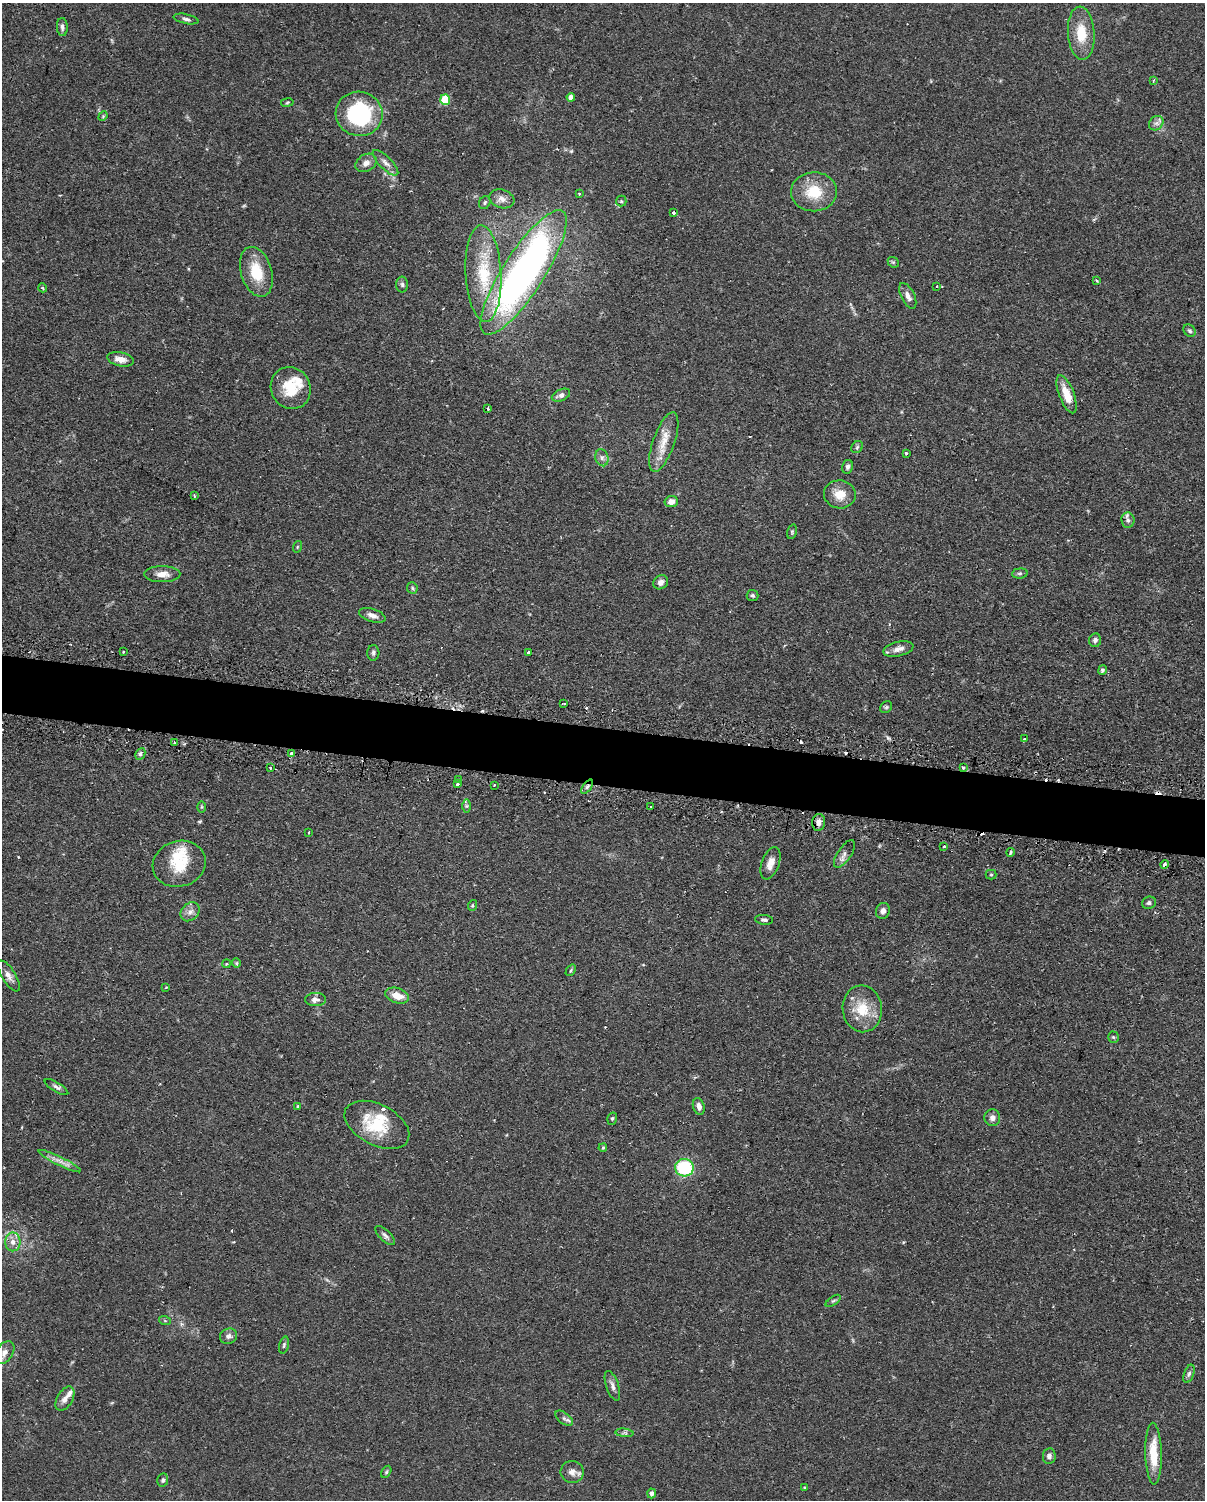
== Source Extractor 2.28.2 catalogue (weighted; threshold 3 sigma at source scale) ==
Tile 6 of 4 x 3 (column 2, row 2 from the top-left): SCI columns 1232-2434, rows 1758-3255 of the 4868 x 4896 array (HDU 1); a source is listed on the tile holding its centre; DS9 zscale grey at full resolution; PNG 1207 x 1502 px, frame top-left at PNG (2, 3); each listed source drawn as its Kron ellipse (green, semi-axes under 4 px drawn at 4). Shown black and unused: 4% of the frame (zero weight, under 2 of 3 exposures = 4% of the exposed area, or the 3 px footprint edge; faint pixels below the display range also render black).
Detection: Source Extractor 2.28.2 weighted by HDU 2 'WHT'; one run over the whole footprint, this tile lists its part. Background 0.106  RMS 0.0054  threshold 0.0244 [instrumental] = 3 sigma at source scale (4.5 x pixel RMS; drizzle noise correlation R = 1.50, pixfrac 1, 0.05/0.05 arcsec/px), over >= 5 px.
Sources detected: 138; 1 too faint to see at this stretch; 1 inside a brighter object's white glare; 10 cosmic-ray / hot-pixel residue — neither listed nor drawn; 4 inside a brighter listed object's ellipse — not listed separately; the other 122 listed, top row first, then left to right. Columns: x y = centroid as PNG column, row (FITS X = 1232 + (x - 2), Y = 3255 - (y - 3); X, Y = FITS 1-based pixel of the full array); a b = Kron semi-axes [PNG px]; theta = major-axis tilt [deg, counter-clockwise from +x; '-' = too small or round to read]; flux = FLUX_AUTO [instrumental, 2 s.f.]
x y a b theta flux
186 19 12 5 -12 1.6
62 27 9 5 -86 1.8
1081 33 26 13 -86 14
1154 80 4 3 - 0.65
571 97 4 4 - 3.2
445 100 5 5 - 24
287 102 6 3 10 0.59
359 114 23 22 - 54
103 116 5 4 - 0.55
1156 123 8 6 43 2
366 163 11 8 31 3.2
385 163 17 6 -45 3
814 192 23 19 1 17
579 194 3 2 - 0.66
502 199 13 9 -16 3.6
621 201 5 5 - 0.85
485 202 7 5 60 1.1
674 213 3 3 - 4.2
893 262 6 4 -42 0.78
256 272 25 15 -73 16
524 272 73 20 57 260
483 274 48 18 -87 29
1097 281 3 3 - 0.68
402 284 8 6 -88 1.3
937 286 2 2 - 0.52
43 288 4 3 - 0.48
908 296 14 6 -64 3.4
1190 331 7 5 -45 1.2
120 359 13 7 -11 4.4
291 388 21 19 -59 16
1067 394 20 7 -69 8.8
561 395 9 6 23 2.3
488 408 3 3 - 2
664 442 31 10 70 9.8
857 447 7 5 46 1
906 453 3 3 - 0.97
602 458 9 6 -75 2
848 467 7 5 77 1.6
840 494 16 14 -10 8
194 495 4 2 - 0.48
671 502 6 5 - 3.6
1128 520 7 6 - 1.8
792 532 7 4 75 0.83
297 547 6 3 71 0.54
1020 573 8 5 6 1
162 574 18 8 0 5.1
661 582 8 6 40 2.5
412 588 6 5 - 0.86
753 595 6 5 - 1
372 615 14 6 -17 3.1
1095 640 7 6 - 1.7
898 649 15 7 13 3.7
123 652 3 2 - 0.49
529 652 4 3 - 2.5
373 653 8 6 -88 1.3
1102 670 5 4 - 1.1
564 704 3 2 - 0.85
886 707 6 5 - 0.87
1024 739 3 3 - 0.93
174 742 3 2 - 0.48
140 754 6 4 62 1.3
291 754 4 3 - 2
270 768 3 3 - 0.9
963 768 3 3 - 1.2
459 780 3 2 - 0.69
458 784 3 3 - 2.4
494 785 3 2 - 0.92
587 787 8 4 54 1.3
466 806 7 4 90 0.86
651 806 2 2 - 0.61
202 807 6 4 90 0.56
819 822 8 6 84 3.1
309 832 3 2 - 0.55
944 846 3 3 - 1.1
1010 852 4 3 - 1.6
844 854 16 6 56 2.6
771 863 17 8 69 4.8
179 864 27 22 17 18
1164 864 4 3 - 2
991 875 5 5 - 0.72
1149 903 7 6 - 1.5
473 905 5 3 - 0.6
883 911 8 7 - 2.2
190 912 10 8 43 3.2
764 920 9 5 -5 1.4
236 963 4 4 - 0.61
226 964 4 3 - 0.52
571 970 6 3 55 0.63
9 976 17 7 -58 3.4
166 987 3 2 - 0.43
397 996 12 7 -19 7.1
316 1000 10 6 1 2.7
862 1009 23 19 -84 15
1113 1037 5 5 - 0.8
56 1087 13 5 -31 1.7
297 1106 3 3 - 0.72
699 1106 8 5 -72 2.9
992 1118 8 8 - 2.3
612 1119 6 5 - 1
377 1125 35 20 -27 24
603 1148 4 3 - 0.74
60 1161 23 4 -26 3.7
684 1168 9 9 - 33
385 1236 12 5 -44 1.8
13 1242 9 8 - 3.4
833 1301 9 4 34 1.1
165 1321 6 4 -19 0.61
229 1336 9 7 22 2.3
284 1345 8 5 75 1
4 1353 13 8 55 3.6
1189 1374 9 5 70 1.4
612 1386 15 6 -71 2.5
65 1399 13 8 59 3.3
564 1418 10 5 -37 1.7
624 1433 9 3 -5 1.1
1153 1454 31 8 -89 15
1049 1456 8 6 83 2.1
386 1472 7 4 61 0.82
572 1472 11 11 - 3.5
163 1480 7 5 77 1.1
805 1487 4 3 - 0.5
652 1493 5 4 - 2.1
Overlapping masked pixels (flux is a lower limit): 3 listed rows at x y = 963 768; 587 787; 1164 864